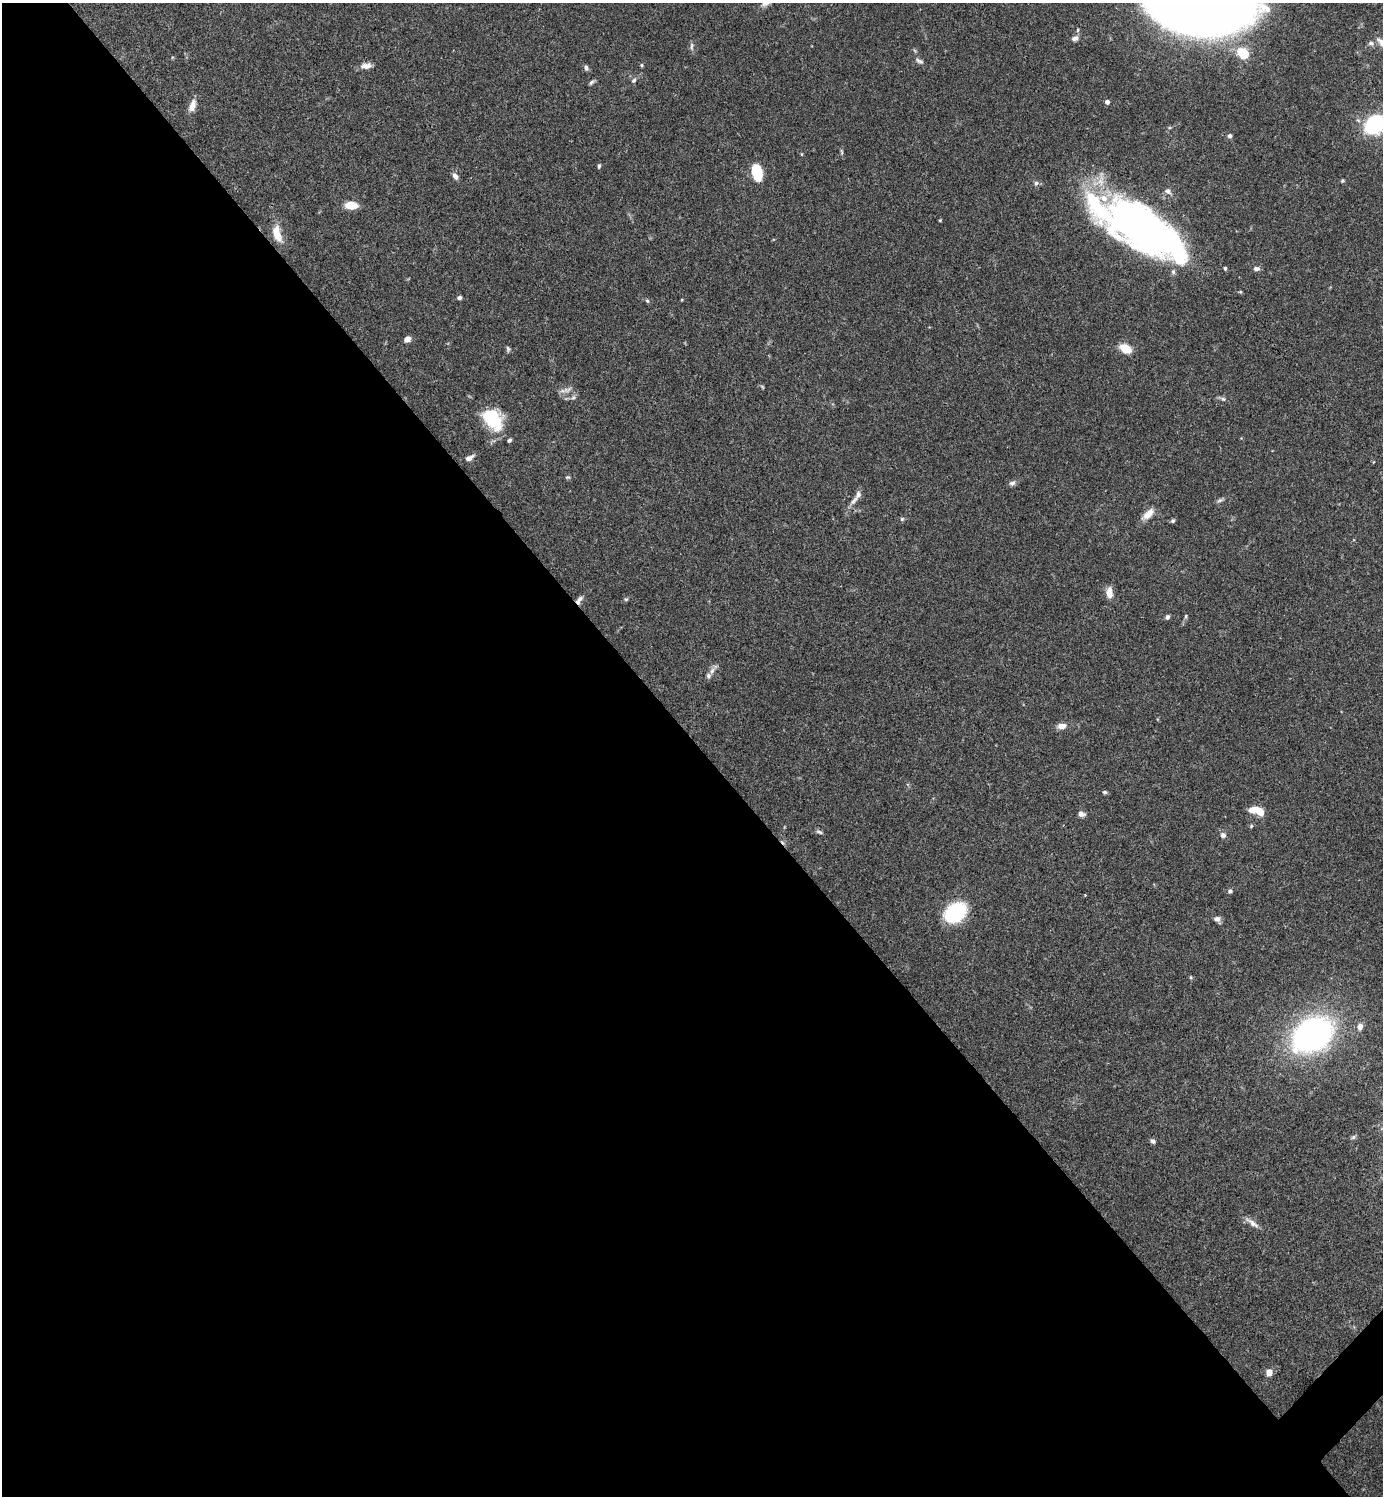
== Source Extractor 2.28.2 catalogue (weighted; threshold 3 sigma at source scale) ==
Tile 9 of 4 x 4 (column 1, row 3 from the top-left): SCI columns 300-1680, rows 1496-2989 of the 5981 x 5981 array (HDU 1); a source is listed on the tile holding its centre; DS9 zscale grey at full resolution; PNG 1385 x 1498 px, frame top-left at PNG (2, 3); no overlay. Shown black and unused: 51% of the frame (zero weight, under 3 of 4 exposures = <1% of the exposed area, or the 3 px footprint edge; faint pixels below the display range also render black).
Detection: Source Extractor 2.28.2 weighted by HDU 2 'WHT'; one run over the whole footprint, this tile lists its part. Background 0.0657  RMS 0.0032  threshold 0.0143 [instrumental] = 3 sigma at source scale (4.5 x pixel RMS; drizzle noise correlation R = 1.50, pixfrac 1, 0.05/0.05 arcsec/px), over >= 5 px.
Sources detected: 83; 4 inside a brighter object's white glare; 1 cosmic-ray / hot-pixel residue — not listed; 5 inside a brighter listed object's ellipse — not listed separately; the other 73 listed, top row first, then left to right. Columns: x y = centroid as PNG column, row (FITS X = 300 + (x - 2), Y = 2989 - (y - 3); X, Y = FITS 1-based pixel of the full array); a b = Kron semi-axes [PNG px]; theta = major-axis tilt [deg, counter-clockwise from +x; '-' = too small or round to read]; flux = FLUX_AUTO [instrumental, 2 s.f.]
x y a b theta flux
1198 7 69 35 -4 820
1078 30 5 3 - 0.39
1075 38 8 6 24 1.3
1371 43 9 6 -15 1
692 46 12 4 -88 0.82
1243 53 16 13 -43 6.9
920 61 11 5 -29 0.97
642 65 5 4 - 0.38
366 66 14 7 5 2.1
586 68 7 6 - 0.84
634 80 7 6 - 0.74
591 82 8 4 38 0.67
1107 102 4 4 - 1.4
192 106 16 8 71 2.5
1375 124 14 11 46 41
1230 136 6 5 - 0.74
842 152 9 4 -79 0.54
801 154 5 3 - 0.28
599 166 5 4 - 0.57
757 173 16 9 -77 10
455 176 9 6 -60 1.5
1342 181 5 5 - 0.43
1036 183 6 6 - 0.83
1168 191 10 7 -32 1.3
351 205 10 6 -4 7.3
940 220 3 3 - 0.28
1142 227 81 25 -44 110
277 233 25 10 -75 4.9
1225 268 4 3 - 0.5
1256 269 8 5 0 1.1
459 298 5 5 - 0.67
647 301 5 4 - 0.48
407 339 6 5 - 2.1
1125 348 13 8 -26 5
508 349 8 5 -88 0.58
762 387 6 4 -45 0.36
567 390 16 6 20 1.7
573 397 7 6 - 0.78
1223 399 8 5 -30 0.72
493 419 27 18 -46 15
509 440 5 4 - 0.6
469 458 12 6 29 1.6
567 477 7 5 0 0.49
1012 483 9 6 26 0.98
1220 500 10 5 19 0.77
854 501 14 6 45 1.6
1148 514 19 8 42 3.2
902 519 5 5 - 0.52
1173 521 5 5 - 0.6
1109 593 15 8 -86 2.5
580 599 9 7 22 1.1
626 599 6 5 - 0.41
1186 616 7 4 84 0.5
1167 617 6 5 - 0.72
712 671 13 5 56 1.5
1062 726 10 6 8 2.3
1104 792 6 5 - 0.54
1252 810 12 7 13 4
1081 814 8 6 -17 1.3
1251 826 6 4 48 0.42
819 832 9 5 -24 0.71
1223 835 7 6 - 1.2
1230 891 6 5 - 0.69
1085 895 3 3 - 0.26
955 913 16 12 36 29
1217 919 8 6 -35 1.3
1191 977 5 3 - 0.3
1360 1027 8 7 - 1.8
1312 1034 31 24 33 120
1353 1137 7 5 45 0.54
1153 1141 6 5 - 0.87
1252 1223 24 6 -35 2.2
1269 1373 6 5 - 3.4
Isophote crosses this tile's border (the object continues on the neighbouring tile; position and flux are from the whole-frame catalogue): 2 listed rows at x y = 1198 7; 1375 124